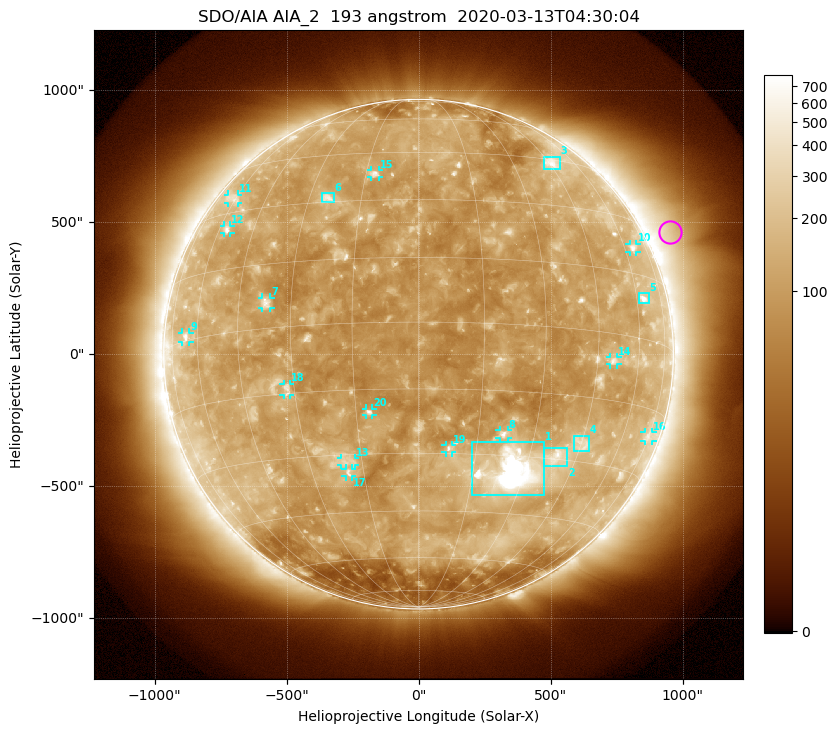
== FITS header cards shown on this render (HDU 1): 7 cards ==
TELESCOP= 'SDO/AIA'
INSTRUME= 'AIA_2'
WAVELNTH=                  193
WAVEUNIT= 'angstrom'
DATE-OBS= '2020-03-13T04:30:04.84'
CTYPE1  = 'HPLN-TAN'
CTYPE2  = 'HPLT-TAN'

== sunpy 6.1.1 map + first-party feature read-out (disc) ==
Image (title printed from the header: SDO/AIA AIA_2  193 angstrom  2020-03-13T04:30:04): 1024 x 1024 px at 2.4 arcsec/px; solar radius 965 arcsec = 402 px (full disc in frame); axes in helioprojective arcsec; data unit not stated in the header (colour bar unlabelled)
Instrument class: DISC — disc imager (sunpy class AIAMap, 193 A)
Bright regions (active regions / flare kernels): reference = the median radial profile (limb darkening/brightening removed); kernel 9 px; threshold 5 sigma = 173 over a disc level ~110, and >= 1.15x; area >= 12 px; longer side >= 10 px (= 24 arcsec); searched inside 0.97 R_sun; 29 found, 20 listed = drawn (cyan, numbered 1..; 14 of them under ~33 arcsec drawn as corner ticks so the feature stays visible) (cap 20 boxes per figure: the strongest are kept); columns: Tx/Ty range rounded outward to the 5 arcsec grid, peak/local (2 s.f.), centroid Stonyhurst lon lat
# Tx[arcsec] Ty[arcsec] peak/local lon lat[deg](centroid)
1 200..475 -535..-330 16 +26 -34
2 475..565 -425..-355 5.5 +38 -29
3 475..535 700..750 4.4 +46 +44
4 585..645 -370..-310 3.4 +45 -26
5 835..870 190..230 5.3 +63 +9
6 -365..-320 575..610 4.2 -24 +31
7 -595..-560 175..215 4.6 -37 +6
8 305..340 -320..-285 5.2 +22 -25
9 -895..-865 45..85 3.6 -66 +1
10 800..825 385..420 3.6 +65 +22
11 -725..-685 570..605 2.6 -62 +34
12 -740..-710 455..490 3.9 -56 +25
13 -295..-240 -420..-390 3.2 -19 -32
14 725..755 -40..-10 3.9 +50 -6
15 -180..-150 670..695 4.2 -12 +38
16 855..885 -330..-295 2.6 +75 -21
17 -275..-250 -465..-435 4.2 -19 -34
18 -510..-485 -155..-110 3.9 -32 -14
19 100..130 -375..-345 4.8 +8 -29
20 -200..-175 -230..-205 5.4 -12 -20
Off-limb structures (1.02-1.3 R_sun): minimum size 162 px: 4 found; the strongest spans PA ~270..315 deg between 1.02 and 1.3 R_sun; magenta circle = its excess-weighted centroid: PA ~295 deg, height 1.1 R_sun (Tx ~950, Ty ~465 arcsec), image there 2.4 x the reference